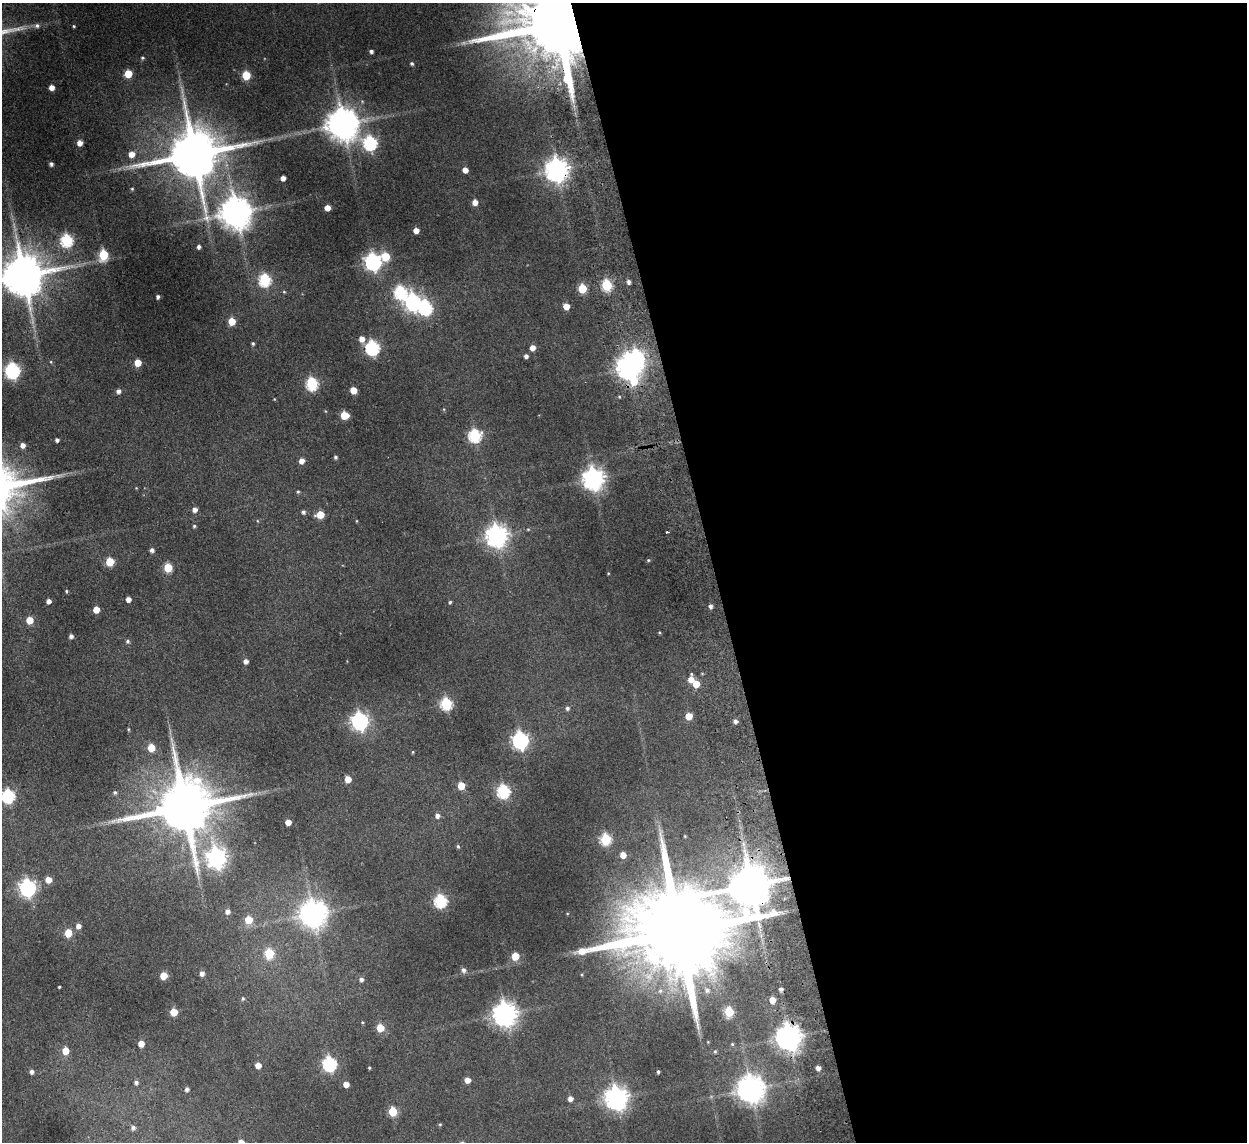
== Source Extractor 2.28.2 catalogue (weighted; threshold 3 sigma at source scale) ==
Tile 8 of 4 x 4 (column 4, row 2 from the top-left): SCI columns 3787-5031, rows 2433-3572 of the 5083 x 4981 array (HDU 1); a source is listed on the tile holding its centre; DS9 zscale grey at full resolution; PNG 1249 x 1144 px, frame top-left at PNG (2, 3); no overlay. Shown black and unused: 43% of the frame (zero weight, under 2 of 3 exposures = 3% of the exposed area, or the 3 px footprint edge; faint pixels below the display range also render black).
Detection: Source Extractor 2.28.2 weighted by HDU 2 'WHT'; one run over the whole footprint, this tile lists its part. Background 0.186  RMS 0.015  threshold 0.0658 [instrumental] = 3 sigma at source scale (4.5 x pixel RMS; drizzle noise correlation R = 1.50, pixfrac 1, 0.05/0.05 arcsec/px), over >= 5 px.
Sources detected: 156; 2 too faint to see at this stretch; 3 inside a brighter object's white glare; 1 cosmic-ray / hot-pixel residue — not listed; the other 150 listed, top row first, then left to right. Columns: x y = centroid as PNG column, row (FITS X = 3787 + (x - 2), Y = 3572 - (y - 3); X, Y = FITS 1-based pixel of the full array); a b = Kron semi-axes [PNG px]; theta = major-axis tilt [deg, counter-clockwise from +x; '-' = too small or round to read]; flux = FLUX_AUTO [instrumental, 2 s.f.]
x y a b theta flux
557 24 28 15 4 27000
37 26 6 6 - 3.5
74 26 4 3 - 1.4
371 51 4 3 - 3.4
142 58 5 4 - 2
412 64 3 3 - 2.3
128 74 5 5 - 37
246 75 5 5 - 54
51 87 4 4 - 9.7
343 124 10 9 - 2800
79 143 5 5 - 8.6
370 143 7 6 - 230
131 154 5 5 - 14
194 154 15 14 - 8900
51 164 4 4 - 3.5
465 170 5 4 - 9.1
557 170 8 7 - 1100
283 178 4 4 - 7.3
132 189 4 3 - 1.4
475 202 5 4 - 9.8
327 208 5 4 - 13
236 212 10 9 - 2600
416 230 4 4 - 11
67 240 6 6 - 150
199 247 4 4 - 3.8
103 255 6 5 - 70
385 256 6 6 - 39
373 262 7 7 - 430
23 275 13 12 - 5600
265 280 6 6 - 150
628 282 5 4 - 4
607 285 6 5 - 110
582 288 5 5 - 55
284 292 5 3 - 1.3
400 292 7 6 - 170
158 297 4 3 - 3.2
413 302 8 7 - 390
566 306 5 5 - 17
425 308 7 6 - 210
232 321 5 5 - 28
362 339 6 5 - 9.6
253 344 4 3 - 2.1
372 348 7 6 - 260
532 348 5 5 - 9
526 356 4 4 - 4.4
51 362 5 3 - 1.2
138 363 5 5 - 25
629 367 8 7 - 1200
12 371 8 6 65 280
312 384 6 6 - 160
353 390 5 5 - 21
118 391 5 5 - 4.7
344 415 5 5 - 38
475 436 6 6 - 170
57 440 4 4 - 3.3
23 445 5 5 - 7.4
335 457 4 4 - 2.5
301 461 5 5 - 8.8
593 479 8 7 - 980
298 492 5 4 - 1.8
195 509 5 5 - 6.8
303 512 5 4 - 3
320 515 5 5 - 29
194 526 4 4 - 2
667 532 3 2 - 2.2
497 536 8 7 - 940
152 550 5 4 - 4.4
648 560 4 4 - 1.5
110 562 5 5 - 46
168 567 5 5 - 53
608 573 4 3 - 1.1
66 591 4 4 - 1.5
128 599 4 4 - 7.7
49 601 5 4 - 5.3
450 602 4 3 - 1.9
710 606 5 4 - 4.5
96 610 5 4 - 20
30 620 5 5 - 27
71 636 4 4 - 4.5
128 641 6 5 - 2.6
246 661 5 4 - 5.9
691 679 7 5 86 13
696 684 5 5 - 23
446 704 6 6 - 140
567 708 5 5 - 3.1
689 716 5 5 - 23
360 721 7 6 - 470
735 721 5 4 - 4.3
128 729 5 3 - 1.3
520 740 7 6 - 440
151 748 5 5 - 32
413 752 5 3 - 1.3
348 779 5 5 - 16
461 786 5 5 - 26
503 791 6 6 - 180
115 792 5 4 - 2.5
8 796 6 6 - 190
184 807 17 15 15 10000
437 816 6 5 - 4.9
288 822 4 4 - 13
606 839 6 6 - 100
458 846 5 4 - 1.9
623 855 5 5 - 14
216 858 8 7 - 660
48 880 6 5 - 13
751 885 37 25 5 5600
28 888 7 6 - 440
440 901 6 6 - 180
227 911 5 5 - 5.8
313 914 9 9 - 1700
249 920 5 5 - 32
78 926 5 5 - 6.9
679 932 34 19 7 37000
68 933 5 5 - 29
269 954 6 5 - 70
515 956 5 5 - 30
463 970 6 5 - 4.8
202 974 5 5 - 6.1
163 976 5 5 - 29
361 979 5 5 - 4.2
59 987 3 3 - 1.4
707 990 7 6 - 3.9
243 999 5 4 - 2.2
772 1000 5 4 - 18
174 1012 5 5 - 35
729 1012 5 5 - 68
505 1014 8 7 - 1200
380 1028 5 5 - 34
789 1037 8 8 - 1500
141 1044 5 4 - 15
732 1044 4 4 - 1.5
65 1051 6 5 - 21
715 1051 5 4 - 1.6
330 1064 7 6 - 250
258 1065 4 4 - 12
369 1068 3 3 - 1.4
818 1068 4 4 - 6.1
32 1072 5 5 - 4.3
658 1072 3 3 - 2.5
467 1080 5 4 - 11
136 1082 4 4 - 3.4
346 1084 4 4 - 11
187 1089 4 4 - 3.8
751 1089 8 8 - 1800
616 1098 8 8 - 1100
570 1099 5 4 - 7.1
392 1111 5 5 - 59
440 1124 5 3 - 1.3
133 1127 5 5 - 3.8
241 1142 5 4 - 11
Overlapping masked pixels (flux is a lower limit): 6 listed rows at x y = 557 24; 557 170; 23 275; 751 885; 679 932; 789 1037
Isophote crosses this tile's border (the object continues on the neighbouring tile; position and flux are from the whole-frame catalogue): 4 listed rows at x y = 557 24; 23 275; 8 796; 241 1142